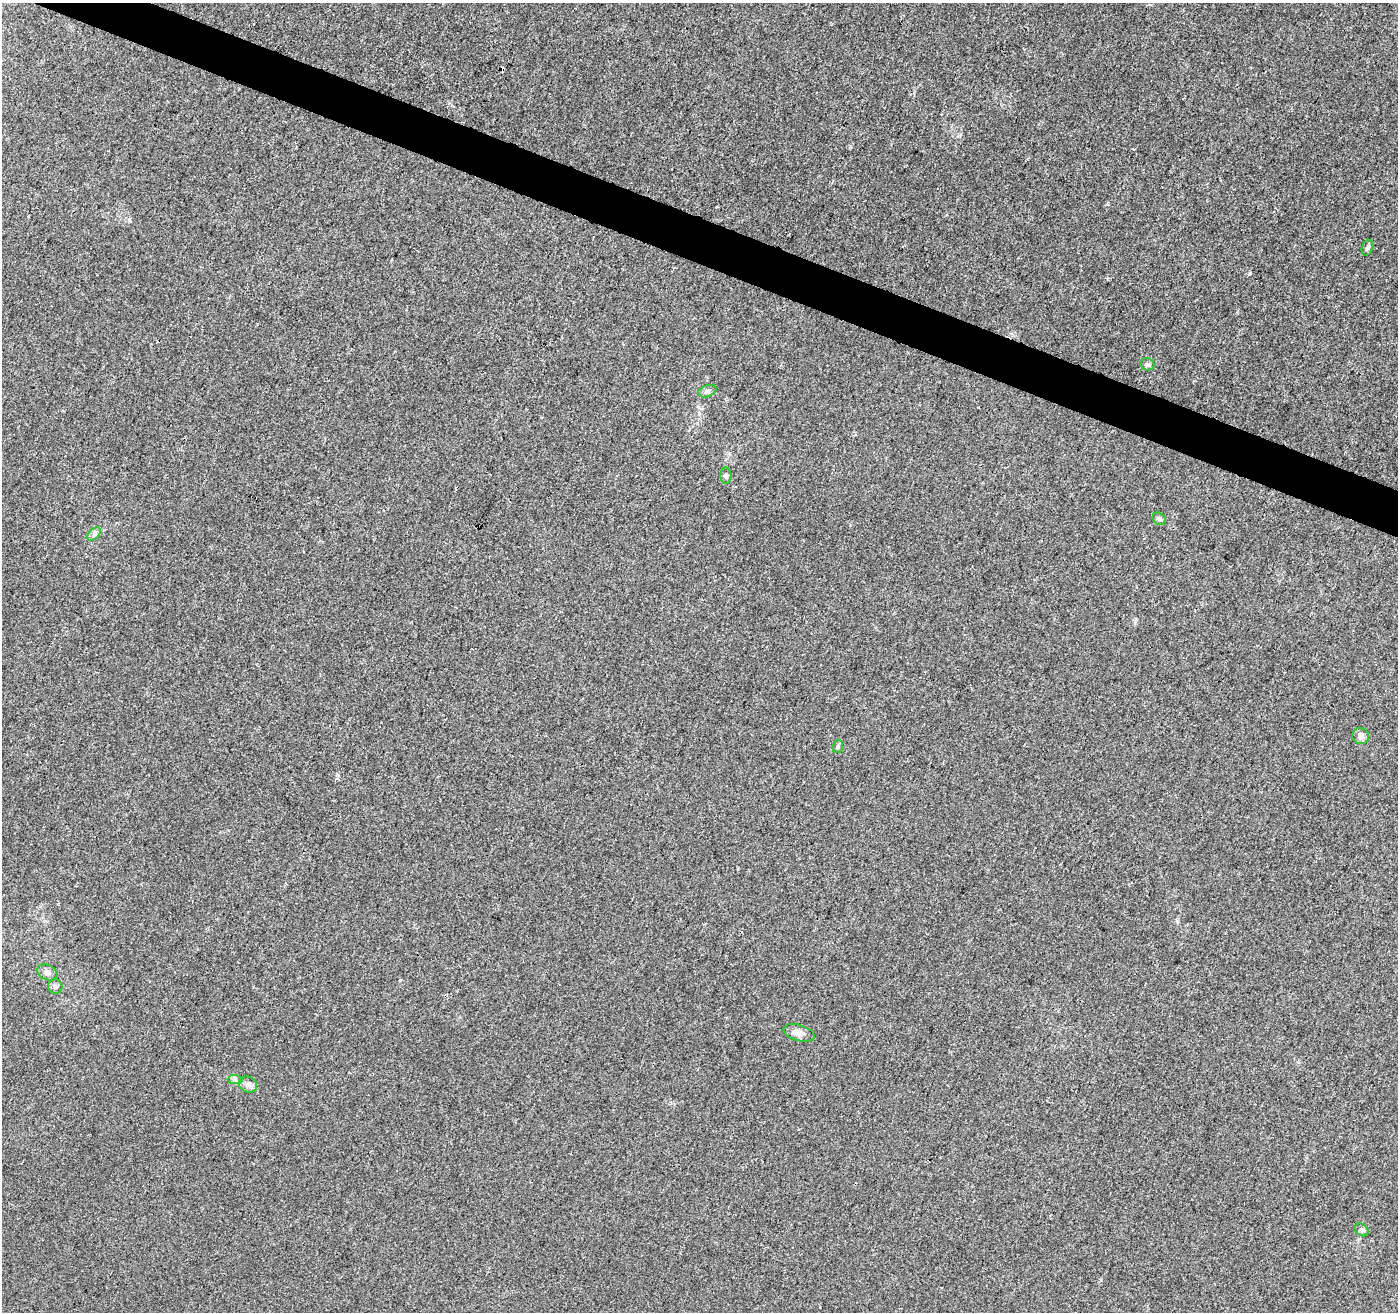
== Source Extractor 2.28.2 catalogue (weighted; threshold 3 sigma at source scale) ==
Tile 11 of 4 x 4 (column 3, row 3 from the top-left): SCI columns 2795-4190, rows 1518-2827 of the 5596 x 5722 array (HDU 1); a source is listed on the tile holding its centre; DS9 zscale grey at full resolution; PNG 1400 x 1314 px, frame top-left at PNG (2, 3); each listed source drawn as its Kron ellipse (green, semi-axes under 4 px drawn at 4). Shown black and unused: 3% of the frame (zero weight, under 3 of 4 exposures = <1% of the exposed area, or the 3 px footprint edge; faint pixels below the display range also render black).
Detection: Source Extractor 2.28.2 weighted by HDU 2 'WHT'; one run over the whole footprint, this tile lists its part. Background 0.00725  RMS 0.0029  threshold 0.0129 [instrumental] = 3 sigma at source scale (4.5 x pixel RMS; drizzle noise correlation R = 1.50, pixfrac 1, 0.0396/0.0396 arcsec/px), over >= 5 px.
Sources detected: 15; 1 cosmic-ray / hot-pixel residue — neither listed nor drawn; the other 14 listed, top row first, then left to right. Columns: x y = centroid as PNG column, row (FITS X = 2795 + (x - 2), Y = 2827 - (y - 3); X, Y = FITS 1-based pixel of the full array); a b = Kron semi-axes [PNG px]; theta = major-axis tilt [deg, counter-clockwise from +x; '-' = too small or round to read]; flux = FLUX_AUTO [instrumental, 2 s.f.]
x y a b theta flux
1367 248 8 5 70 0.53
1147 364 7 6 - 0.59
707 391 9 5 21 0.73
726 475 8 5 -86 0.67
1159 519 7 5 -43 0.59
94 534 8 5 46 0.76
1361 736 8 8 - 1.4
838 747 6 5 - 0.51
47 972 10 7 -23 1.3
55 986 7 7 - 0.75
799 1033 16 8 -16 2
235 1080 7 4 -1 0.65
248 1085 9 7 -26 1.3
1361 1230 7 5 -36 0.61
Unlisted compact peaks at least as high as the median listed source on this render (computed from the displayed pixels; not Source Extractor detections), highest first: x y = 1250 273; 400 980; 337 775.